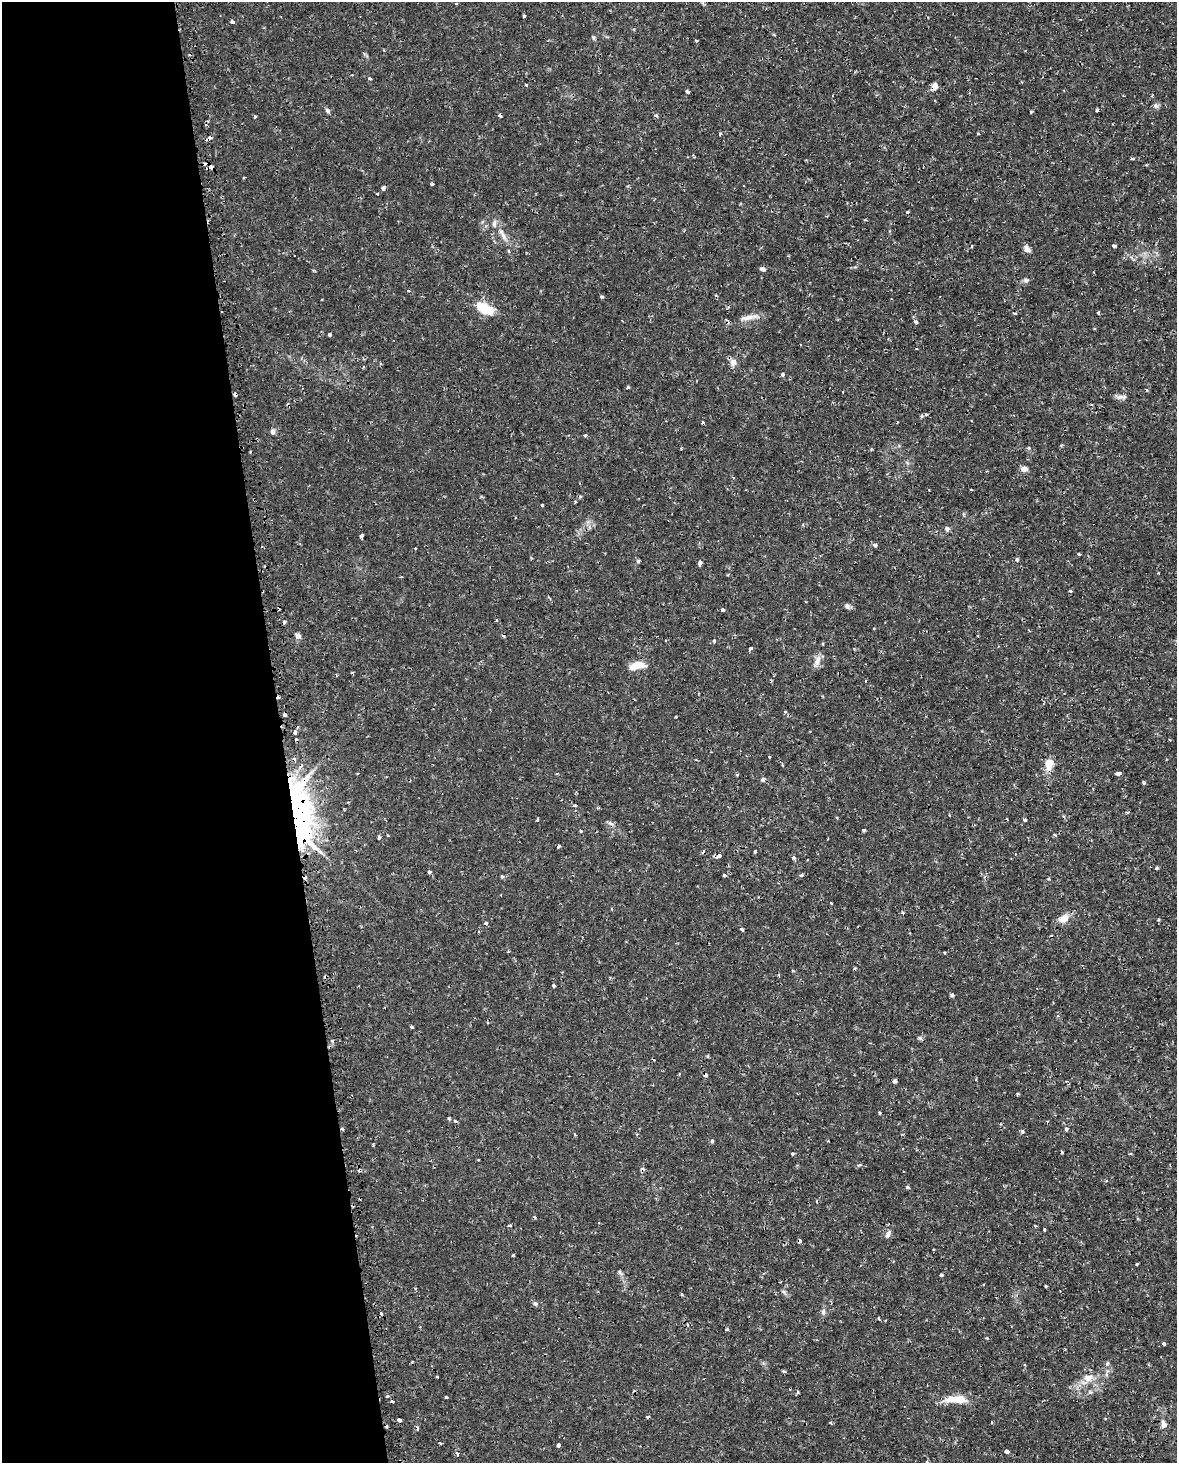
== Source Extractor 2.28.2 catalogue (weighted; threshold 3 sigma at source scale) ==
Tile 5 of 4 x 3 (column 1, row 2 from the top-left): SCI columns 20-1194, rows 1542-3002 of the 4740 x 4499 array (HDU 1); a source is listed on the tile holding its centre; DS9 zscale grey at full resolution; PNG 1179 x 1465 px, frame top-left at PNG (2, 2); no overlay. Shown black and unused: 24% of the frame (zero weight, under 2 of 3 exposures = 3% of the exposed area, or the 3 px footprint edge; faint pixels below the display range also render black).
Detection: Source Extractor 2.28.2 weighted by HDU 2 'WHT'; one run over the whole footprint, this tile lists its part. Background 0.0102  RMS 0.0013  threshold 0.006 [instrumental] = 3 sigma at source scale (4.5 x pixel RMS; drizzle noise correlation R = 1.50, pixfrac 1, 0.0396/0.0396 arcsec/px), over >= 5 px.
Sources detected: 181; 2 inside a brighter object's white glare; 28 cosmic-ray / hot-pixel residue — not listed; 2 inside a brighter listed object's ellipse — not listed separately; the other 149 listed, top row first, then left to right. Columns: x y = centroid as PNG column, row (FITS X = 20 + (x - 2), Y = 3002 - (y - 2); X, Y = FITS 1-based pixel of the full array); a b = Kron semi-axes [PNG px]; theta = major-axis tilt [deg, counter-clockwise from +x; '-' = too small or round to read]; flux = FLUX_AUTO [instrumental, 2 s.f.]
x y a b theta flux
455 4 3 2 - 0.14
524 16 3 3 - 0.14
232 22 4 3 - 0.66
593 38 6 4 -88 0.2
696 41 3 2 - 0.15
370 78 4 3 - 0.15
526 85 3 3 - 0.17
934 86 8 6 73 0.74
688 91 4 3 - 0.68
1155 106 7 6 - 0.37
1096 110 3 3 - 0.22
327 111 7 5 -49 0.27
1031 112 3 3 - 0.15
500 115 4 3 - 0.33
656 115 4 4 - 0.24
255 117 4 3 - 0.13
720 133 3 3 - 0.51
209 138 5 3 - 0.67
1132 159 4 3 - 0.29
211 167 4 4 - 0.64
432 184 3 3 - 0.26
383 188 4 4 - 0.62
378 194 3 3 - 0.23
503 235 20 6 -61 1
972 246 4 2 - 0.11
1114 246 3 3 - 0.55
1027 249 9 6 -50 0.68
763 269 5 4 - 0.52
313 270 4 3 - 0.14
1026 280 7 6 - 0.33
602 297 5 3 - 0.17
485 309 18 9 -30 3.7
1098 313 4 3 - 0.18
747 318 23 6 13 1.2
916 322 4 3 - 0.46
329 334 3 3 - 0.66
733 362 10 8 70 0.7
783 374 3 3 - 0.56
628 387 4 3 - 0.17
235 395 4 3 - 0.74
1121 397 17 4 9 0.42
921 416 5 4 - 0.24
703 422 4 4 - 0.13
273 432 7 5 -84 0.39
585 435 4 4 - 0.2
1028 448 5 4 - 0.18
1024 469 7 5 -1 0.85
971 490 3 2 - 0.14
542 505 3 3 - 0.21
947 528 4 4 - 0.53
361 536 4 3 - 0.3
875 545 4 3 - 0.75
1079 554 3 3 - 0.22
1017 559 5 5 - 0.16
638 561 4 3 - 0.29
700 563 6 4 74 0.39
1070 591 3 2 - 0.26
847 606 8 6 -66 0.33
723 610 3 3 - 0.52
497 620 4 3 - 0.15
298 636 7 6 - 0.44
714 641 5 4 - 0.19
751 648 3 3 - 0.57
817 660 13 7 75 0.8
637 665 17 8 11 1.7
785 711 4 3 - 0.21
284 715 3 3 - 0.64
295 733 5 3 - 0.6
769 757 3 3 - 0.1
1049 764 15 10 83 1.5
1119 774 5 3 - 0.62
737 775 4 3 - 0.18
763 779 5 5 - 0.33
1144 783 3 3 - 0.28
575 805 5 4 - 0.27
296 812 68 33 -81 33
1127 812 4 3 - 0.13
538 819 5 2 - 0.16
1025 820 5 4 - 0.23
864 830 4 3 - 0.36
580 831 4 3 - 0.2
1055 835 5 3 - 0.12
379 837 4 3 - 0.28
558 846 3 3 - 0.47
755 852 3 3 - 0.22
719 855 7 5 35 0.41
793 858 5 5 - 0.24
1157 868 4 3 - 0.2
429 872 3 3 - 0.37
724 875 3 3 - 0.39
801 875 3 3 - 0.42
502 876 5 5 - 0.16
831 903 4 2 - 0.11
612 909 4 3 - 0.12
903 912 4 3 - 0.17
1064 918 14 9 28 1.2
486 924 4 3 - 0.29
742 929 4 3 - 0.24
944 953 3 3 - 0.15
554 986 4 3 - 0.2
952 995 4 3 - 0.29
412 1027 3 3 - 0.25
920 1038 6 5 - 0.22
707 1056 5 3 - 0.13
895 1081 5 4 - 0.24
1018 1094 3 3 - 0.21
880 1113 4 3 - 0.15
449 1118 5 3 - 0.17
342 1129 4 3 - 0.21
1066 1129 4 3 - 0.41
1022 1132 4 4 - 0.33
575 1134 4 3 - 0.12
712 1141 5 4 - 0.2
792 1154 3 3 - 0.3
1106 1180 4 2 - 0.11
908 1188 4 4 - 0.23
510 1225 4 3 - 0.15
1035 1226 3 3 - 0.13
1044 1230 3 3 - 0.14
888 1234 10 6 66 0.47
800 1241 4 4 - 0.31
513 1255 4 3 - 0.12
1136 1264 3 3 - 0.42
619 1272 7 4 -88 0.22
941 1275 3 3 - 0.39
1046 1286 4 3 - 0.11
784 1292 6 5 - 0.25
682 1295 3 3 - 0.22
535 1303 6 5 - 0.28
823 1312 9 6 82 0.36
727 1329 4 4 - 0.2
987 1338 4 3 - 0.13
1164 1343 3 3 - 0.45
1107 1363 7 5 68 0.23
784 1372 5 3 - 0.16
1088 1378 16 10 18 1.4
798 1392 4 4 - 0.17
387 1396 3 2 - 0.77
446 1397 3 3 - 0.17
957 1399 26 8 -1 2.8
648 1417 4 3 - 0.3
399 1420 4 3 - 0.77
831 1423 4 3 - 0.16
1164 1424 9 7 -88 0.65
440 1443 4 3 - 0.12
558 1445 4 3 - 0.24
1006 1451 4 3 - 1.1
457 1453 5 3 - 0.34
927 1462 4 4 - 0.36
Overlapping masked pixels (flux is a lower limit): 8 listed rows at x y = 934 86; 500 115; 209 138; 211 167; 235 395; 296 812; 342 1129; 800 1241
Isophote crosses this tile's border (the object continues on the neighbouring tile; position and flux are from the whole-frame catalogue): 1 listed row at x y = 927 1462